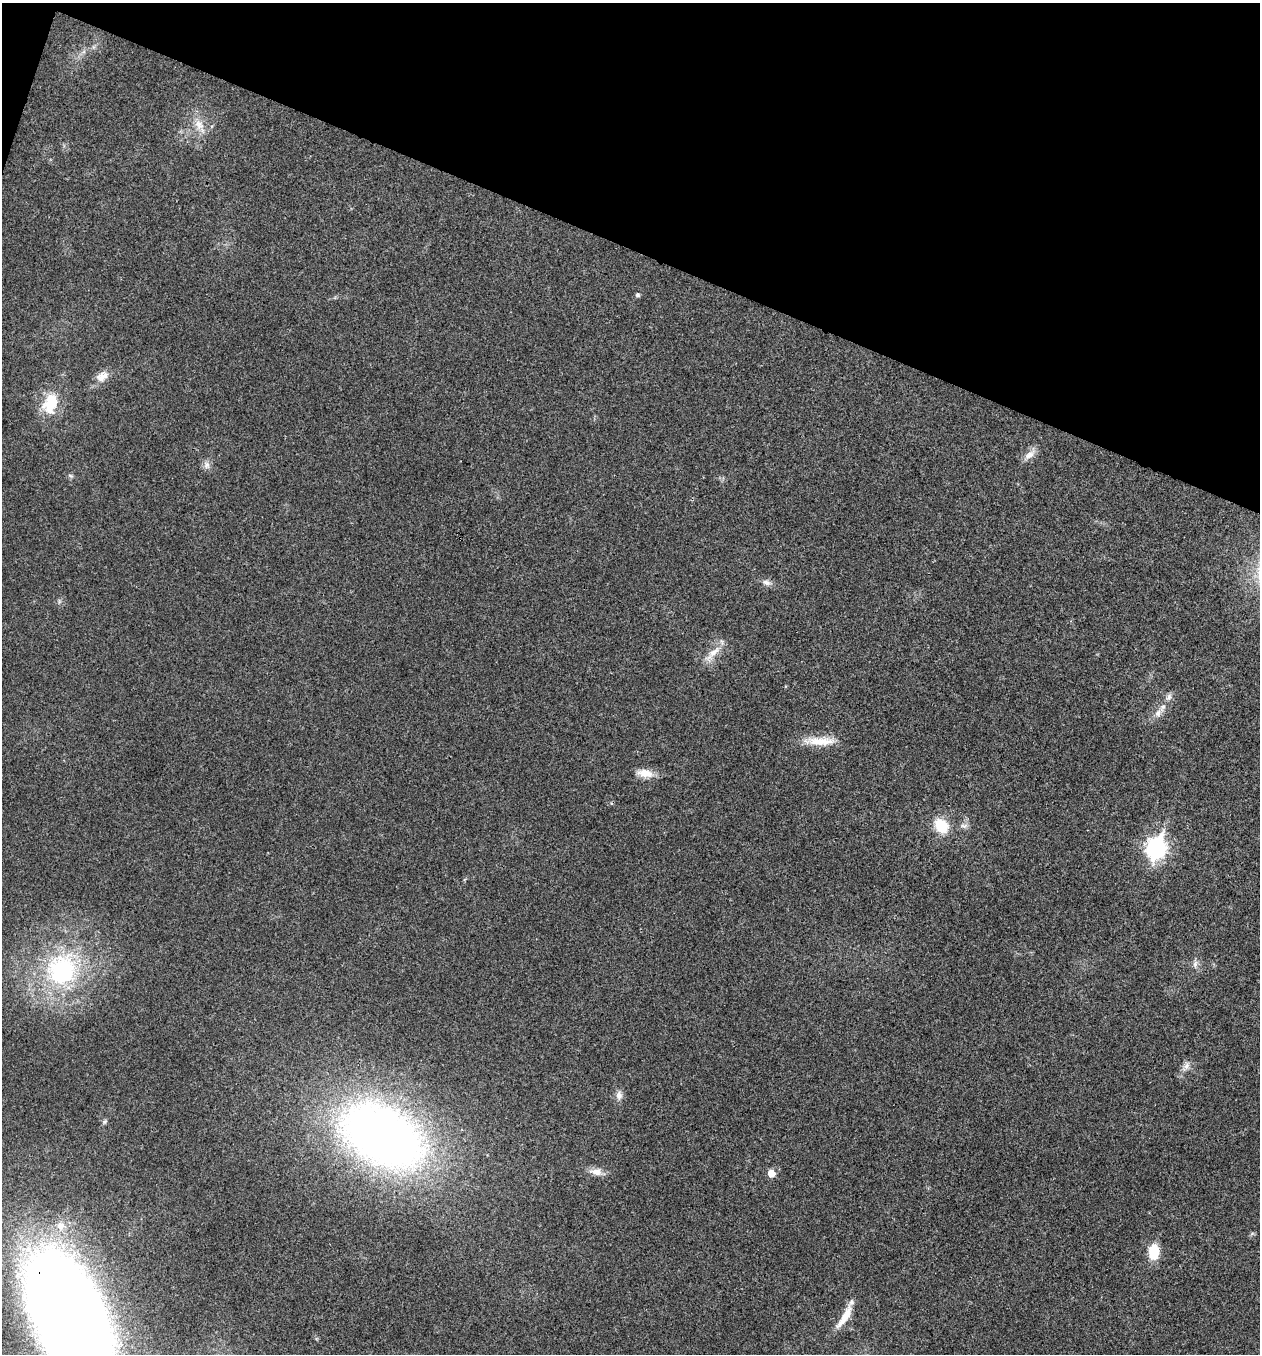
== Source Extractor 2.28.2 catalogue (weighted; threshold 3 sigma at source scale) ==
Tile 2 of 4 x 4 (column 2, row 1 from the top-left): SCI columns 1394-2651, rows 4064-5415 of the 5432 x 5418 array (HDU 1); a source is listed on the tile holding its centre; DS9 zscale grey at full resolution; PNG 1262 x 1356 px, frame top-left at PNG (2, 3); no overlay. Shown black and unused: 19% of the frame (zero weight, under 3 of 4 exposures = <1% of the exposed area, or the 3 px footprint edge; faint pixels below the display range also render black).
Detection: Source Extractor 2.28.2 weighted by HDU 2 'WHT'; one run over the whole footprint, this tile lists its part. Background 0.0241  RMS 0.0054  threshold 0.0242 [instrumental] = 3 sigma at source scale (4.5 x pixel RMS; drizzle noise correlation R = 1.50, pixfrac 1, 0.05/0.05 arcsec/px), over >= 5 px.
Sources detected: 29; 2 inside a brighter listed object's ellipse — not listed separately; the other 27 listed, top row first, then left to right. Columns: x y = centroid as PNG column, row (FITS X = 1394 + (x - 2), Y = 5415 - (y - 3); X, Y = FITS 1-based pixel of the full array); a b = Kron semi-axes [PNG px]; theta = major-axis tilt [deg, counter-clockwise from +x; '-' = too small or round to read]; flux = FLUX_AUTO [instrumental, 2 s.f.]
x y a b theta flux
199 125 15 12 -54 6.8
637 295 5 5 - 1
102 376 17 11 26 5.5
51 404 29 19 73 18
1030 455 18 9 37 4.4
207 465 11 8 -69 2.7
70 476 8 5 -20 1.1
766 582 13 7 -12 2.7
712 653 29 8 45 7.1
1163 708 14 7 56 3.5
820 741 42 10 0 12
645 773 19 10 -8 6.8
941 826 14 11 -50 18
964 826 11 6 0 2.1
1156 848 10 8 71 220
1195 964 10 6 80 2.2
62 970 45 41 58 78
1187 1066 12 8 83 2.9
619 1095 11 9 86 3.1
105 1121 7 6 - 1.1
383 1136 72 45 -29 480
596 1172 17 10 -6 5
771 1173 5 5 - 7.9
61 1226 11 10 - 5
1153 1252 14 9 85 16
845 1317 35 9 59 10
71 1320 98 46 -66 1500
Overlapping masked pixels (flux is a lower limit): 1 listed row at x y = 71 1320
Isophote crosses this tile's border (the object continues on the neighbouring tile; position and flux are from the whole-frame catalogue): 1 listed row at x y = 71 1320